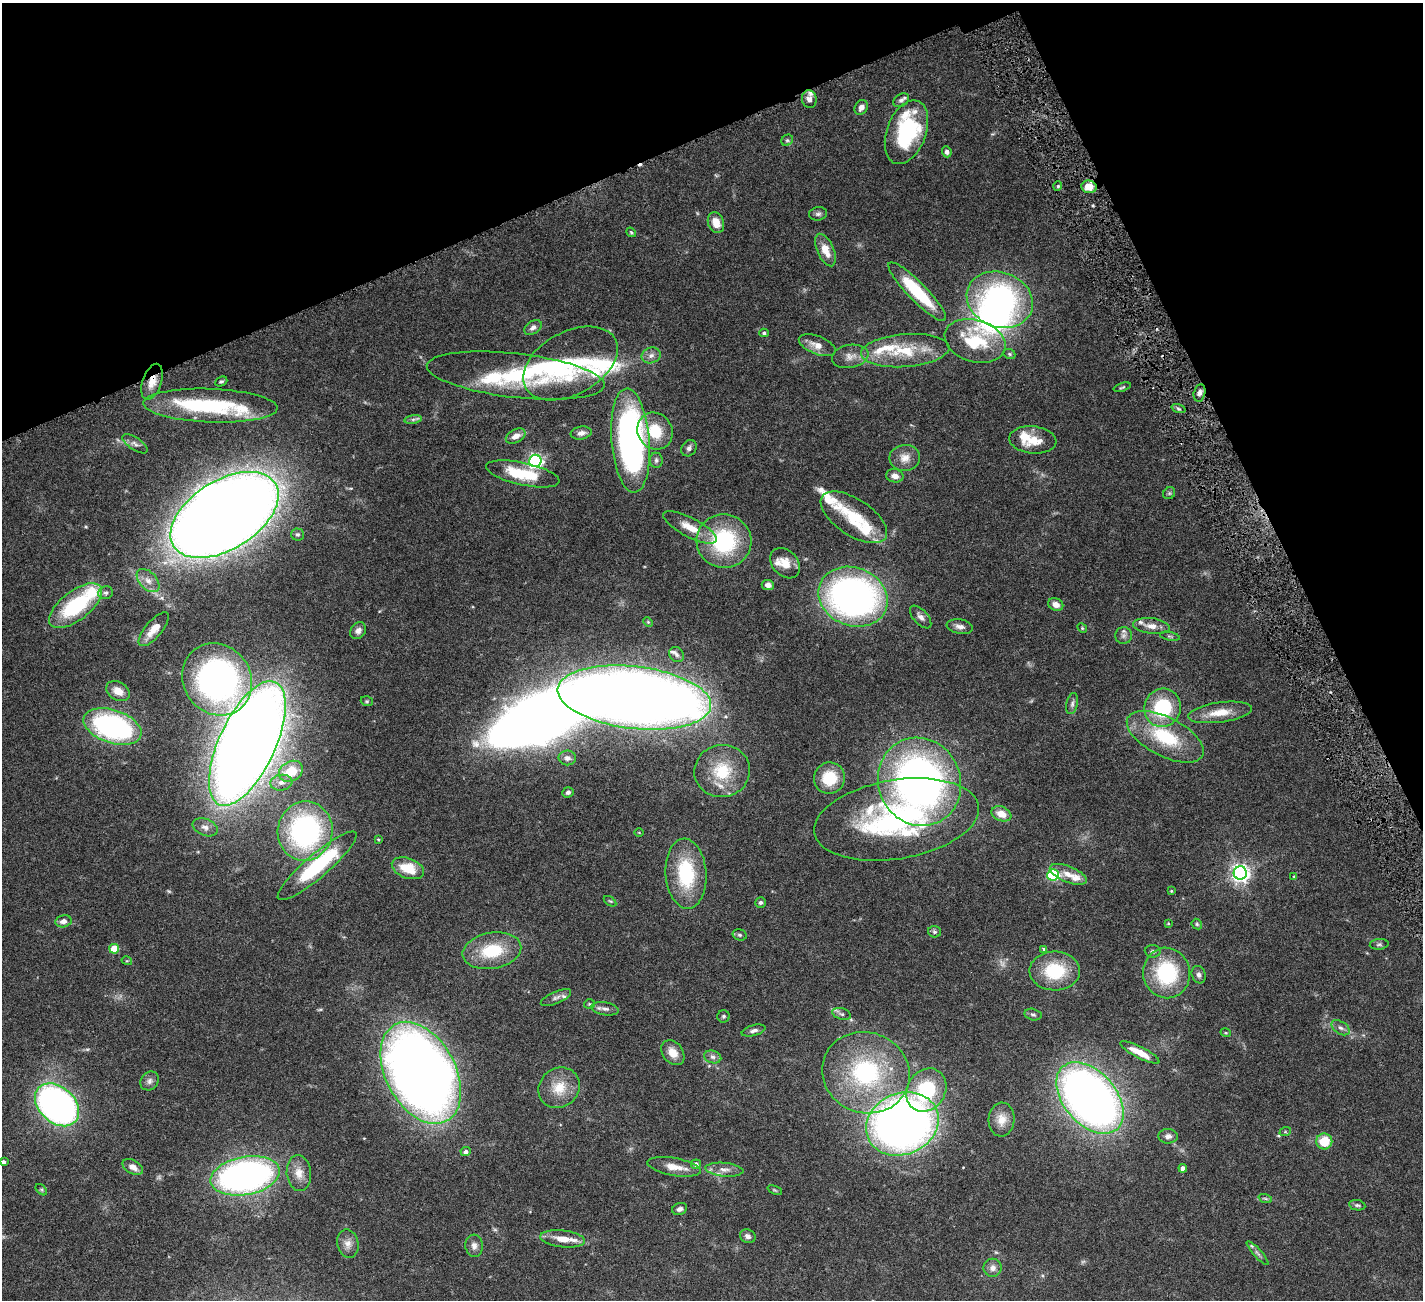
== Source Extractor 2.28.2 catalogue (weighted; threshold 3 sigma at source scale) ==
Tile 3 of 4 x 4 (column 3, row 1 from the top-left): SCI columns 2845-4265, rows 4193-5490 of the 5741 x 5679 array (HDU 1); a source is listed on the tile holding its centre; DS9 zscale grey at full resolution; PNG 1425 x 1302 px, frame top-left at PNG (2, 3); each listed source drawn as its Kron ellipse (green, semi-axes under 4 px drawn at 4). Shown black and unused: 21% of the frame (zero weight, under 4 of 8 exposures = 2% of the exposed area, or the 3 px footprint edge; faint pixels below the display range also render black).
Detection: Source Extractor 2.28.2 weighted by HDU 2 'WHT'; one run over the whole footprint, this tile lists its part. Background 0.0766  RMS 0.0028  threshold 0.0113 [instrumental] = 3 sigma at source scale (4.09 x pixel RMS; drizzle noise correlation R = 1.36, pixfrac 0.8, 0.05/0.05 arcsec/px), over >= 5 px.
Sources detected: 182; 3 too faint to see at this stretch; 4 inside a brighter object's white glare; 1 cosmic-ray / hot-pixel residue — neither listed nor drawn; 17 inside a brighter listed object's ellipse — not listed separately; the other 157 listed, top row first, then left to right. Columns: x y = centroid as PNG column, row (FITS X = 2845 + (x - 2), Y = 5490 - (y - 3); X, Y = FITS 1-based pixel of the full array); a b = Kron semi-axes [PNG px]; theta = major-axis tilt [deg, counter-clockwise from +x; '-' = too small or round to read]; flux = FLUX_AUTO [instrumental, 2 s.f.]
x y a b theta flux
809 99 9 7 -77 1.2
901 100 9 6 34 0.73
861 107 8 6 55 1.3
906 132 33 19 70 24
787 140 6 5 - 0.45
947 152 6 5 - 0.79
1058 186 5 3 - 0.29
1089 187 7 6 - 3.4
818 214 9 6 7 0.71
716 222 11 7 -69 2.8
631 232 5 3 - 0.3
825 250 17 8 -66 3.9
917 292 40 9 -46 15
1000 300 34 27 -20 54
533 327 9 6 35 1.1
764 333 5 4 - 0.39
975 341 31 21 -17 12
817 345 19 9 -21 2.6
905 351 44 16 5 11
1009 354 6 5 - 0.38
651 355 9 8 - 1.3
850 356 18 11 10 2.4
570 363 51 31 28 25
516 375 89 22 -6 27
152 382 19 9 71 3.3
221 382 6 4 23 0.43
1122 387 9 4 18 0.38
1199 393 9 5 77 0.95
210 406 67 17 -2 24
1178 409 7 3 -19 0.48
413 419 9 4 9 0.57
655 431 19 17 -55 7.7
581 433 10 6 9 1.1
516 436 10 6 27 1.9
1033 440 23 13 -5 5
630 441 52 19 -85 83
135 444 14 6 -34 1.1
689 448 9 7 54 0.82
905 458 15 13 4 2.6
656 460 7 6 - 0.63
535 461 6 6 - 72
523 474 37 11 -12 11
895 476 9 6 -11 1.5
1169 493 6 5 - 0.42
224 515 60 34 32 710
854 517 38 18 -33 11
690 527 30 9 -27 4.6
297 534 6 6 - 0.53
724 541 27 27 - 24
785 563 17 12 -47 3.5
148 581 14 8 -47 2.1
768 585 6 5 - 1.3
106 593 7 6 - 0.71
853 597 35 29 -21 100
1056 604 8 6 -23 1.5
76 606 31 14 38 21
921 617 14 7 -48 1.3
648 622 5 3 - 0.27
1151 626 18 8 -7 2.4
960 627 13 7 -11 1.4
1082 628 5 4 - 0.29
154 629 21 8 49 3.1
358 631 9 7 54 1.1
1123 636 8 8 - 0.98
1170 636 10 3 -11 0.38
677 655 8 6 -46 0.83
217 679 37 33 -54 91
118 691 12 9 -29 2.6
634 698 77 31 -7 480
367 701 6 4 -20 0.35
1072 704 11 5 77 0.82
1163 708 19 18 - 16
1220 712 32 10 8 4.8
113 727 30 16 -18 52
1165 737 42 19 -27 16
247 743 67 28 65 610
567 758 8 7 - 1.1
291 771 12 9 30 7.2
722 771 28 26 12 10
829 778 16 15 - 7.9
919 782 45 41 -67 120
281 783 11 8 6 1.7
568 792 5 5 - 0.69
1001 814 10 7 -23 3.3
897 819 83 39 9 55
205 827 13 8 -22 1.4
305 831 30 27 81 48
639 833 4 3 - 0.17
378 839 4 3 - 0.22
317 866 51 11 41 23
408 868 17 10 -20 6.4
1240 873 6 6 - 120
686 874 35 20 -86 17
1068 874 19 8 -22 2.7
1053 875 6 5 - 30
1294 876 4 3 - 0.19
1171 891 4 3 - 0.23
610 901 7 3 -35 0.33
760 902 5 5 - 0.49
63 921 8 6 11 1.3
1168 923 4 3 - 0.22
1197 924 6 4 -47 0.37
934 932 6 5 - 0.5
740 935 7 5 -15 0.5
1379 944 9 5 5 0.56
114 949 5 4 - 7.9
1044 949 4 3 - 0.49
492 951 29 18 10 11
1153 951 8 6 -5 0.64
127 961 5 3 - 0.23
1055 971 25 19 -1 12
1167 973 25 23 -77 20
1199 975 9 7 -70 0.89
556 998 16 6 23 1.2
589 1004 5 5 - 0.39
605 1009 14 6 -10 1.2
842 1014 9 5 -18 0.72
1033 1014 8 6 -14 0.59
724 1016 6 6 - 0.45
1341 1028 10 6 -33 0.9
754 1031 12 5 15 0.9
1226 1033 5 3 - 0.22
1140 1052 22 5 -27 3.6
673 1053 14 10 -52 2.9
713 1057 8 6 -15 0.89
421 1073 55 35 -61 290
866 1073 44 40 -20 34
149 1081 10 8 48 1.1
559 1088 21 19 41 5.8
926 1090 23 19 57 14
1090 1098 41 26 -49 190
57 1105 25 18 -43 110
1001 1120 17 13 87 2.8
902 1124 37 30 23 190
1285 1132 6 4 18 0.27
1168 1136 9 7 -1 1.1
1324 1141 8 8 - 5.8
466 1152 5 4 - 0.84
3 1162 4 3 - 0.66
696 1164 5 4 - 0.98
133 1167 11 6 -30 1.9
674 1167 27 9 -10 3.3
1183 1168 4 4 - 1.3
724 1170 19 6 -5 1.9
299 1173 18 12 -84 2.9
245 1176 35 19 10 100
41 1190 7 4 -45 0.38
775 1190 8 4 -23 0.33
1265 1198 7 4 -19 0.46
1357 1205 8 5 -9 0.52
680 1209 8 5 20 0.85
748 1236 8 6 -26 1
563 1239 22 8 -6 3.4
348 1244 14 10 -78 1.9
474 1246 11 8 -86 1.3
1257 1253 15 3 -48 0.79
993 1268 9 9 - 1.4
Overlapping masked pixels (flux is a lower limit): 2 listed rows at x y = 1089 187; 152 382